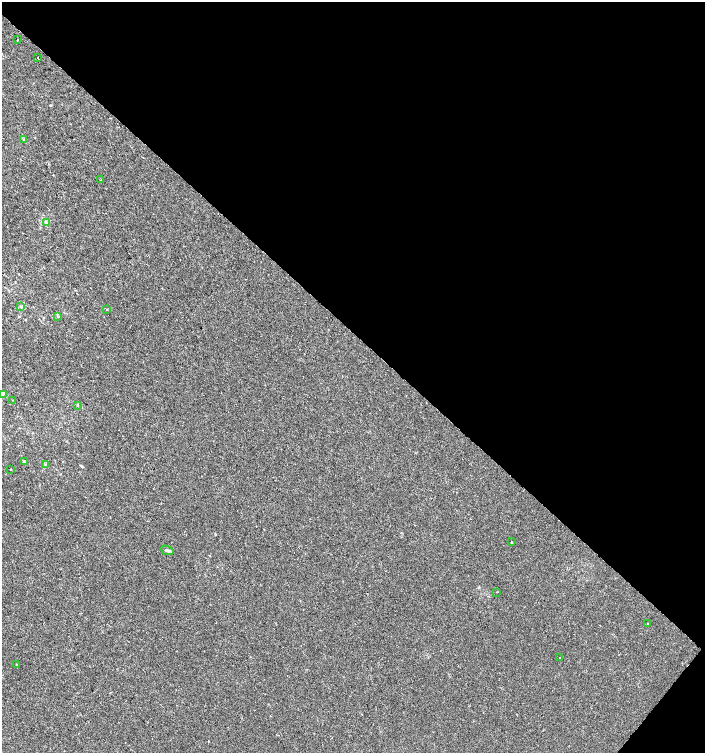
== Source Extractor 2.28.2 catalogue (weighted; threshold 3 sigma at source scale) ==
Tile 8 of 4 x 4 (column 4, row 2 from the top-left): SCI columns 4453-5857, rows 3003-4504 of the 6028 x 6010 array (HDU 1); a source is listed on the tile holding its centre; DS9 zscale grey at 2 x 2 block average (1 PNG px = mean of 2 x 2 image px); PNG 707 x 755 px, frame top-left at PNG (2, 2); each listed source drawn as its Kron ellipse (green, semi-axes under 4 px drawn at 4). Shown black and unused: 45% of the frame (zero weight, under 2 of 3 exposures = <1% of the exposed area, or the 3 px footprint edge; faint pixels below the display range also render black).
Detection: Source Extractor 2.28.2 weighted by HDU 2 'WHT'; one run over the whole footprint, this tile lists its part. Background 2.31e-04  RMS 0.0021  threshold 0.00961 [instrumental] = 3 sigma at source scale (4.5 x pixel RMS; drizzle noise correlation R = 1.50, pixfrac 1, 0.0396/0.0396 arcsec/px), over >= 5 px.
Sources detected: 21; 1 cosmic-ray / hot-pixel residue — neither listed nor drawn; the other 20 listed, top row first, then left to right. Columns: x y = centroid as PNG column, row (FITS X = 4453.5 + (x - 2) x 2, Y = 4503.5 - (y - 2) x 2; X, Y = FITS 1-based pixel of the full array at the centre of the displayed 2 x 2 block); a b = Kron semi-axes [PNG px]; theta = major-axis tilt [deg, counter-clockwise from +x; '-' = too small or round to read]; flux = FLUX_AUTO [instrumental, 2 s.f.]
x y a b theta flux
17 40 2 2 - 0.52
37 58 2 2 - 1.6
24 140 3 2 - 0.26
100 180 2 2 - 0.38
46 222 4 3 - 0.75
21 307 4 2 - 0.41
106 310 2 2 - 0.61
58 316 3 2 - 0.37
2 395 4 3 - 0.61
12 400 2 2 - 0.25
78 406 2 2 - 0.98
24 461 3 3 - 0.46
45 464 3 3 - 0.46
11 469 2 2 - 0.4
511 542 2 2 - 0.5
167 550 7 3 -18 0.9
497 592 2 2 - 0.24
648 623 3 2 - 0.29
559 657 2 2 - 0.77
16 664 2 2 - 0.3
Isophote crosses this tile's border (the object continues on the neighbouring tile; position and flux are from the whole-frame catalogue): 1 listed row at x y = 2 395
Diffuse or blended objects may show on this block-average render without a row.